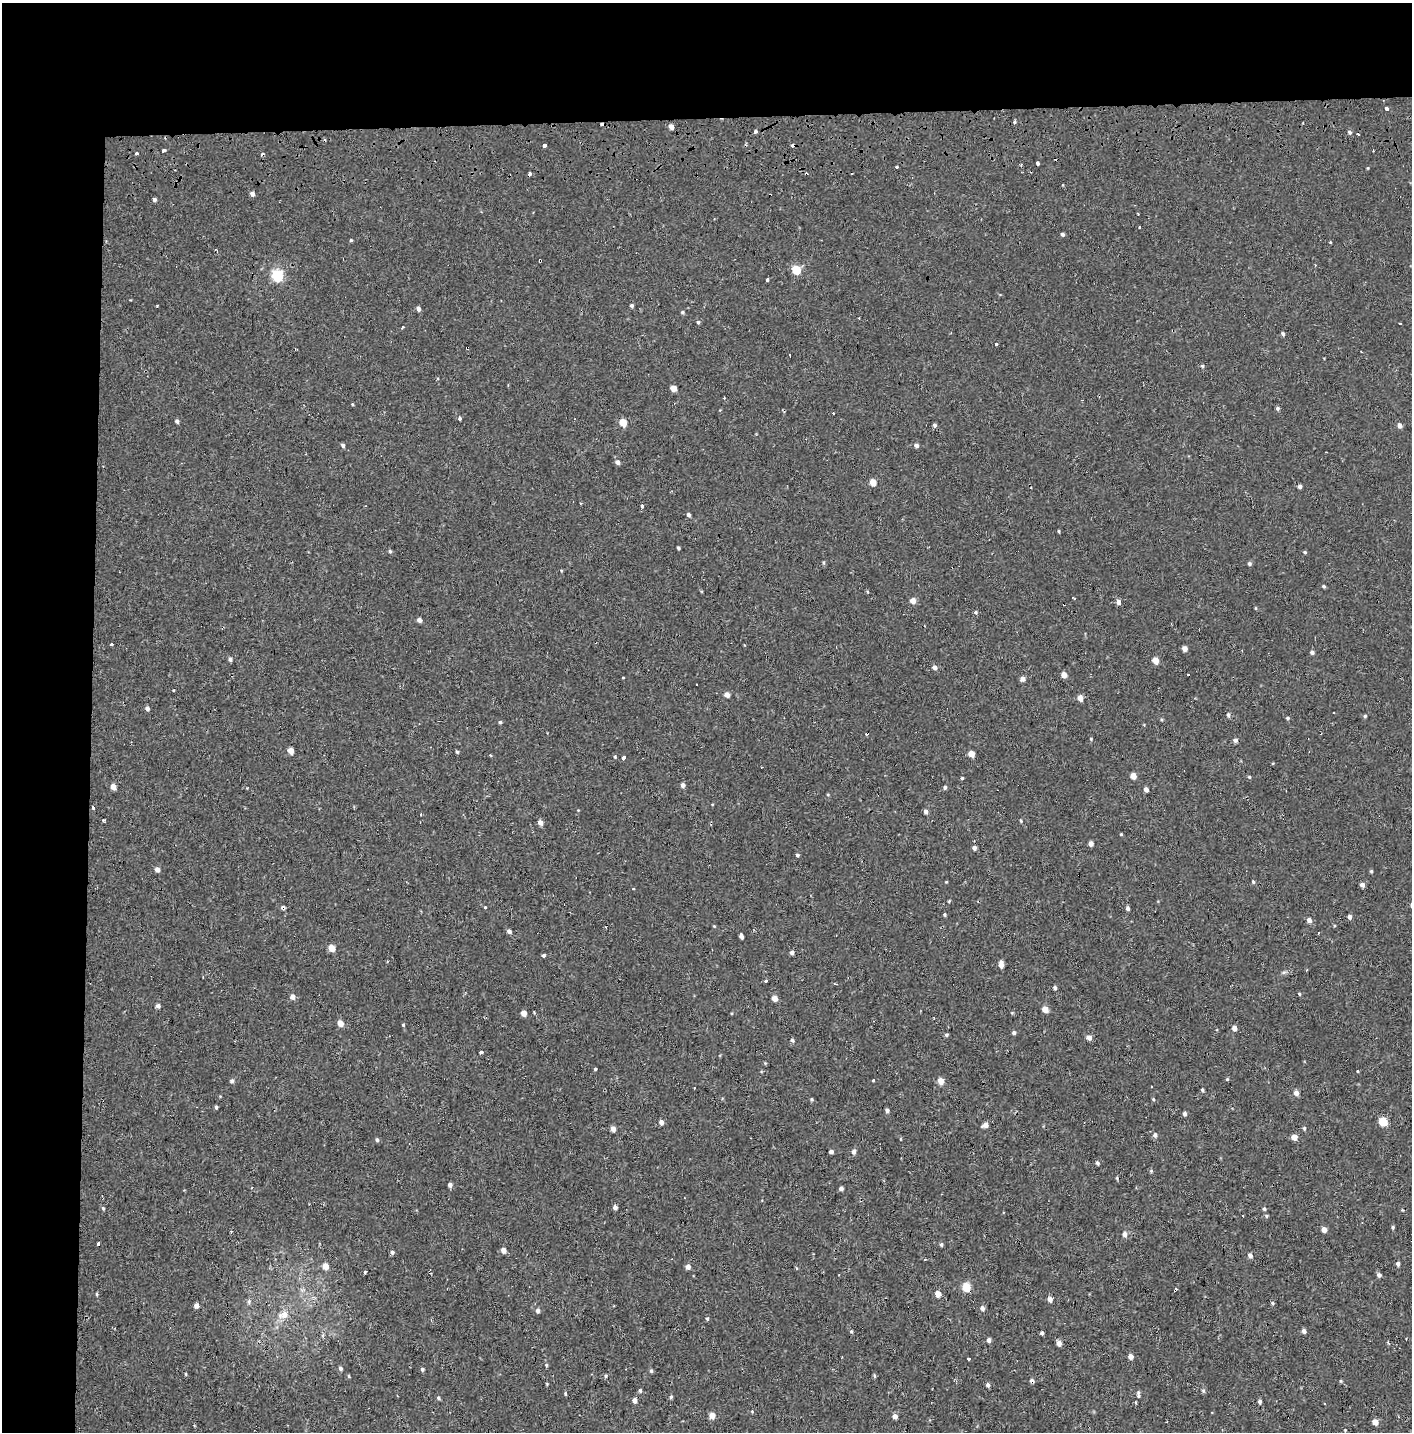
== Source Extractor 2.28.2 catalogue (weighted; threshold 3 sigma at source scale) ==
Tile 1 of 3 x 3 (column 1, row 1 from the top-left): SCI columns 15-1424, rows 3024-4453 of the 4245 x 4554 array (HDU 1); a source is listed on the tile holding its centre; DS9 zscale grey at full resolution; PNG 1414 x 1434 px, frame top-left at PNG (2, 3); no overlay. Shown black and unused: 14% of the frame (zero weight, under 2 of 3 exposures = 3% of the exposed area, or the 3 px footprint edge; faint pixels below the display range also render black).
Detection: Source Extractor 2.28.2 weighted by HDU 2 'WHT'; one run over the whole footprint, this tile lists its part. Background -2.28e-05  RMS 0.0025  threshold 0.0113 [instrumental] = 3 sigma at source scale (4.5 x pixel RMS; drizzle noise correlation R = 1.50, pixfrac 1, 0.0396/0.0396 arcsec/px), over >= 5 px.
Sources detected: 255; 29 cosmic-ray / hot-pixel residue — not listed; the other 226 listed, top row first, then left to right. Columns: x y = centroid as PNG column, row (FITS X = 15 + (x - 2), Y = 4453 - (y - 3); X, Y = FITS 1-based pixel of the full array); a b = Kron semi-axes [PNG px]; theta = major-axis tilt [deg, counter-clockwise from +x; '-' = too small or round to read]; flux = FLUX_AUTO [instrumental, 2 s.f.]
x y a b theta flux
1386 108 4 3 - 2.1
1014 122 4 3 - 0.45
671 127 4 4 - 1.5
755 131 3 3 - 2.2
1349 132 5 5 - 0.56
544 145 3 3 - 1
1373 150 3 2 - 0.18
163 151 4 3 - 0.46
136 153 3 3 - 0.53
1037 163 4 3 - 1.4
1021 164 3 3 - 0.39
896 167 3 3 - 0.49
806 174 4 2 - 0.25
252 194 4 4 - 1.1
154 199 4 4 - 0.56
1140 227 3 3 - 1.7
1062 234 4 4 - 0.51
351 240 3 3 - 0.69
1330 242 4 2 - 0.18
540 261 3 3 - 0.75
796 270 5 5 - 10
277 275 6 5 - 27
767 280 3 3 - 1.4
632 305 4 4 - 0.51
418 309 5 4 - 0.89
682 312 5 4 - 0.35
698 322 4 4 - 0.34
1400 323 3 2 - 0.18
402 327 3 3 - 0.73
1283 334 4 4 - 0.51
996 344 3 3 - 0.78
467 348 3 2 - 0.3
1202 366 5 4 - 0.36
508 384 3 2 - 0.21
673 388 5 4 - 2.2
1277 408 4 4 - 0.49
459 419 3 3 - 0.64
177 421 5 4 - 0.52
623 422 5 4 - 4.7
934 425 5 4 - 0.54
1399 425 5 4 - 1.3
343 445 5 4 - 0.54
916 445 5 5 - 0.68
617 462 6 5 - 0.82
873 482 5 4 - 3
1300 486 4 4 - 0.7
642 505 3 3 - 3.6
688 515 5 4 - 0.58
1059 531 4 3 - 0.24
678 548 3 3 - 0.33
390 551 4 4 - 0.37
1305 552 5 4 - 0.3
823 562 6 3 -71 0.27
1249 564 5 5 - 0.44
1324 586 4 4 - 0.35
913 601 5 5 - 1.9
1118 602 5 4 - 1.1
1255 608 5 3 - 0.22
976 612 5 4 - 0.38
419 620 5 4 - 0.89
111 644 3 3 - 0.62
1185 648 4 4 - 1.5
1312 652 4 4 - 0.63
230 659 5 4 - 0.57
1156 661 5 4 - 3
934 667 5 5 - 0.86
1064 675 5 4 - 2.1
623 678 3 3 - 0.48
1023 679 5 4 - 1.2
727 695 5 4 - 1.5
1080 698 5 4 - 2.3
147 708 4 4 - 0.74
1333 712 3 2 - 0.25
1228 715 6 4 -75 0.45
1365 716 4 4 - 0.29
1287 718 4 3 - 0.34
500 722 4 4 - 0.33
1091 739 4 3 - 0.22
1235 740 5 5 - 0.7
291 751 5 4 - 2
457 752 4 3 - 0.32
971 754 5 4 - 3
615 757 4 3 - 0.25
623 758 4 3 - 3.6
1133 776 4 4 - 2.8
1249 777 5 4 - 0.29
962 778 3 3 - 0.92
683 785 5 4 - 0.79
113 787 5 4 - 1.8
945 787 5 4 - 0.49
1146 789 4 4 - 1.1
93 808 3 3 - 1.5
926 811 5 4 - 0.82
421 815 3 2 - 0.44
103 820 3 3 - 0.35
1021 821 5 3 - 0.26
540 822 5 5 - 1.3
1121 834 4 3 - 0.25
1091 843 4 4 - 1.2
974 848 4 4 - 0.83
797 855 4 3 - 0.45
157 869 5 4 - 1.2
1371 871 4 4 - 0.28
1253 882 4 4 - 0.34
1362 884 4 4 - 1.2
633 889 3 3 - 0.42
485 907 3 3 - 1.5
1128 908 4 3 - 0.66
945 915 4 4 - 0.28
1350 917 4 4 - 0.85
1309 920 5 4 - 1.2
509 931 5 4 - 0.79
741 936 5 4 - 0.85
332 948 5 4 - 3.5
792 953 5 4 - 0.62
543 955 4 4 - 0.44
1001 964 7 4 -85 1.6
766 980 3 3 - 3.9
1055 988 4 4 - 0.51
1299 994 4 3 - 0.27
292 997 5 5 - 1.2
774 998 5 4 - 2
158 1006 4 4 - 0.7
1045 1009 5 4 - 2.8
524 1013 4 4 - 2
340 1023 5 4 - 2.4
403 1025 3 3 - 0.49
1234 1028 4 4 - 1.6
1014 1033 5 4 - 0.48
946 1035 5 4 - 0.37
1089 1037 5 5 - 1.4
792 1040 5 4 - 0.44
481 1052 3 3 - 6.3
765 1063 4 4 - 0.24
595 1069 3 3 - 0.48
1227 1079 4 4 - 0.28
232 1081 5 5 - 0.56
873 1081 3 3 - 0.69
941 1081 5 5 - 2.4
1151 1086 2 2 - 0.28
1202 1090 5 4 - 0.36
1296 1093 5 4 - 1.5
812 1099 5 4 - 0.31
1153 1099 4 4 - 0.27
216 1107 4 4 - 0.39
887 1110 4 4 - 0.63
1184 1114 5 4 - 0.62
1383 1121 5 5 - 9.2
661 1122 5 4 - 1.1
985 1125 6 4 20 1.5
1304 1128 5 4 - 0.4
613 1129 5 4 - 1.5
1155 1135 6 6 - 0.68
1294 1137 4 4 - 2.3
377 1140 5 4 - 0.4
854 1151 6 5 - 0.84
831 1152 4 4 - 0.76
1097 1163 5 4 - 0.52
1151 1171 5 5 - 0.31
450 1185 5 4 - 0.74
251 1188 3 3 - 0.27
841 1188 4 4 - 0.67
615 1207 4 4 - 0.82
103 1208 5 4 - 0.32
1264 1209 5 4 - 0.35
1402 1210 4 3 - 0.19
1266 1216 6 4 -90 0.29
1393 1227 4 4 - 0.37
1324 1229 5 4 - 1.6
1125 1234 6 5 - 0.95
99 1243 3 3 - 2.5
941 1245 5 4 - 0.38
503 1250 5 5 - 1.4
392 1252 5 5 - 0.54
1250 1255 5 4 - 0.98
925 1259 4 2 - 0.21
1398 1263 4 4 - 0.73
325 1266 5 4 - 2.6
688 1267 4 4 - 1.3
365 1272 4 3 - 0.25
1379 1275 5 5 - 0.73
966 1287 5 5 - 11
1175 1290 4 3 - 2
96 1294 5 3 - 0.23
938 1294 5 4 - 2.4
1050 1299 4 4 - 1.4
249 1301 5 5 - 0.43
1272 1303 5 4 - 0.34
196 1305 4 4 - 1.3
982 1308 5 4 - 0.92
538 1311 5 5 - 0.69
284 1314 13 10 36 2.4
707 1318 5 4 - 0.34
851 1331 4 4 - 0.28
1304 1331 4 4 - 0.95
1042 1333 3 3 - 0.55
323 1335 6 4 71 0.36
989 1340 4 4 - 0.88
1059 1343 4 4 - 1.5
1130 1356 4 4 - 1.5
968 1359 3 3 - 2.5
546 1365 5 4 - 0.28
340 1368 5 5 - 0.53
422 1369 5 4 - 0.4
651 1371 5 4 - 0.41
186 1374 5 3 - 0.2
606 1376 5 3 - 0.28
874 1376 5 3 - 0.29
1032 1381 5 4 - 0.63
1340 1381 5 3 - 0.24
547 1384 4 3 - 0.21
988 1385 5 4 - 0.6
640 1391 5 4 - 0.38
1203 1391 6 4 -60 0.36
565 1393 5 3 - 0.28
1138 1394 9 4 -86 0.53
671 1397 4 4 - 0.39
438 1398 5 4 - 0.38
635 1400 4 4 - 1.2
1260 1401 4 4 - 0.55
1136 1402 4 3 - 0.21
1324 1404 3 2 - 0.22
712 1415 5 5 - 2.2
895 1416 4 4 - 1.3
1375 1422 5 4 - 2.4
1345 1430 3 3 - 0.2
Overlapping masked pixels (flux is a lower limit): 6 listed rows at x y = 806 174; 540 261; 467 348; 966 1287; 1175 1290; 1032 1381